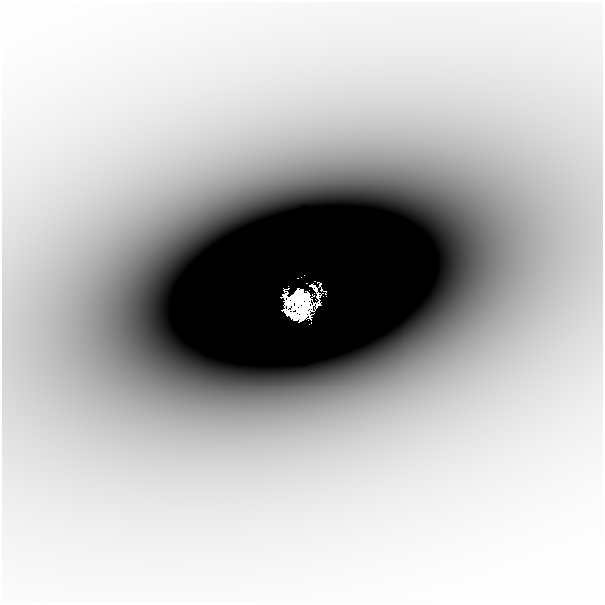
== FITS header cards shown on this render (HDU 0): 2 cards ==
NAXIS1  =                  601
NAXIS2  =                  601

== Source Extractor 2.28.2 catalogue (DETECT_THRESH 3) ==
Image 601 x 601 px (HDU 0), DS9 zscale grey, 1 PNG px = 1 image px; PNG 605 x 605 px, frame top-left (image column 1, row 601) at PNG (2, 2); no overlay
Background -7.29e-05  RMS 1.2e-05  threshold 3.51e-05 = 3 sigma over >= 5 px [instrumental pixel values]
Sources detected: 7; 5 with non-positive FLUX_AUTO (blend fragments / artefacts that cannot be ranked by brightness) are not listed; the other 2 listed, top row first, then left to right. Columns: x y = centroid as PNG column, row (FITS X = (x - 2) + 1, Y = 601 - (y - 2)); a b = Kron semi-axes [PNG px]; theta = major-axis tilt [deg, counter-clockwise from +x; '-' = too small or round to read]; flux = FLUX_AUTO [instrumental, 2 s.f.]
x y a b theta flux
320 285 4 2 - 0.0075
292 315 16 13 -36 1.2
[5 non-positive-flux detections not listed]